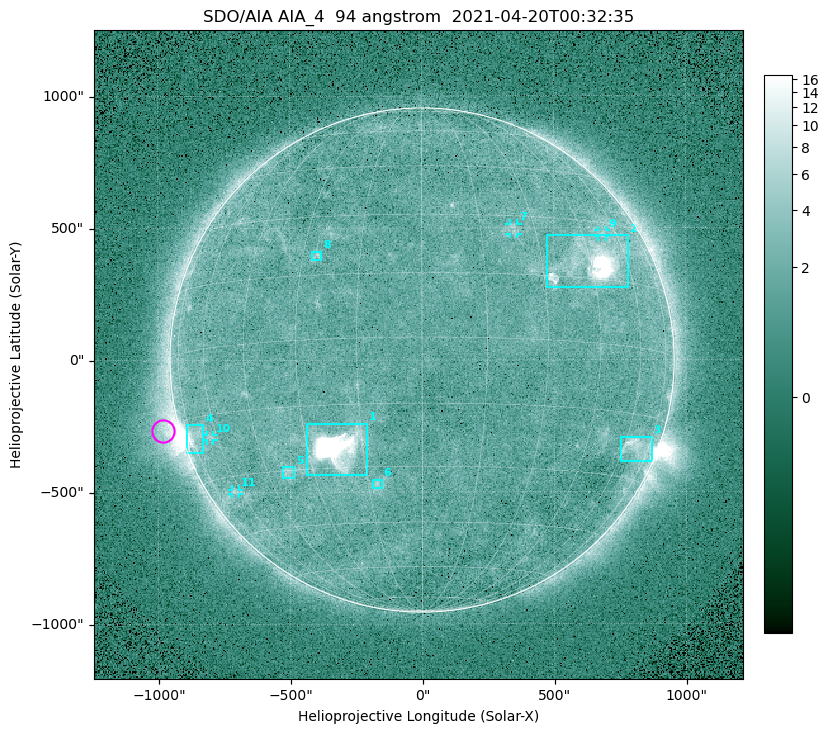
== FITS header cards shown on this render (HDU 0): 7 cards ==
TELESCOP= 'SDO/AIA '
INSTRUME= 'AIA_4   '
WAVELNTH=                   94
WAVEUNIT= 'angstrom'
DATE-OBS= '2021-04-20T00:32:35.12'
CTYPE1  = 'HPLN-TAN'
CTYPE2  = 'HPLT-TAN'

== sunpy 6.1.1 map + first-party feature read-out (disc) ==
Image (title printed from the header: SDO/AIA AIA_4  94 angstrom  2021-04-20T00:32:35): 512 x 512 px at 4.8 arcsec/px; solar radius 955 arcsec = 199 px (full disc in frame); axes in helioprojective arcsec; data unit not stated in the header (colour bar unlabelled)
Orientation: roll -0.138 deg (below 1 deg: not rotated)
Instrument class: DISC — disc imager (sunpy class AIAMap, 94 A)
Bright regions (active regions / flare kernels): reference = the median radial profile (limb darkening/brightening removed); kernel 5 px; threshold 5 sigma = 2.41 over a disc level ~1.72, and >= 1.15x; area >= 9 px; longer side >= 5 px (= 24 arcsec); searched inside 0.97 R_sun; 11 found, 11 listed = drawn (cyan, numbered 1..; 4 of them under ~33 arcsec drawn as corner ticks so the feature stays visible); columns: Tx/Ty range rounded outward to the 10 arcsec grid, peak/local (2 s.f.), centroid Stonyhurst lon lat
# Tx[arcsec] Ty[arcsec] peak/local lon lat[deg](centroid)
1 -440..-210 -440..-240 417 -22 -25
2 470..780 270..470 28 +46 +19
3 750..870 -390..-290 4.7 +67 -22
4 -900..-830 -350..-240 6.9 -73 -19
5 -530..-480 -450..-400 3.1 -38 -30
6 -190..-150 -490..-450 3.1 -12 -35
7 330..370 470..520 2.8 +24 +26
8 -420..-380 380..410 2.9 -26 +20
9 670..700 460..490 2.7 +54 +27
10 -820..-790 -300..-280 2.6 -63 -20
11 -720..-690 -510..-490 2.6 -63 -34
Off-limb structures (1.02-1.3 R_sun): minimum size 50 px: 6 found; the strongest spans PA ~85..115 deg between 1.02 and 1.2 R_sun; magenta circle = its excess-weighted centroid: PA ~105 deg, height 1.06 R_sun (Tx ~-980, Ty ~-270 arcsec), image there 4.5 x the reference